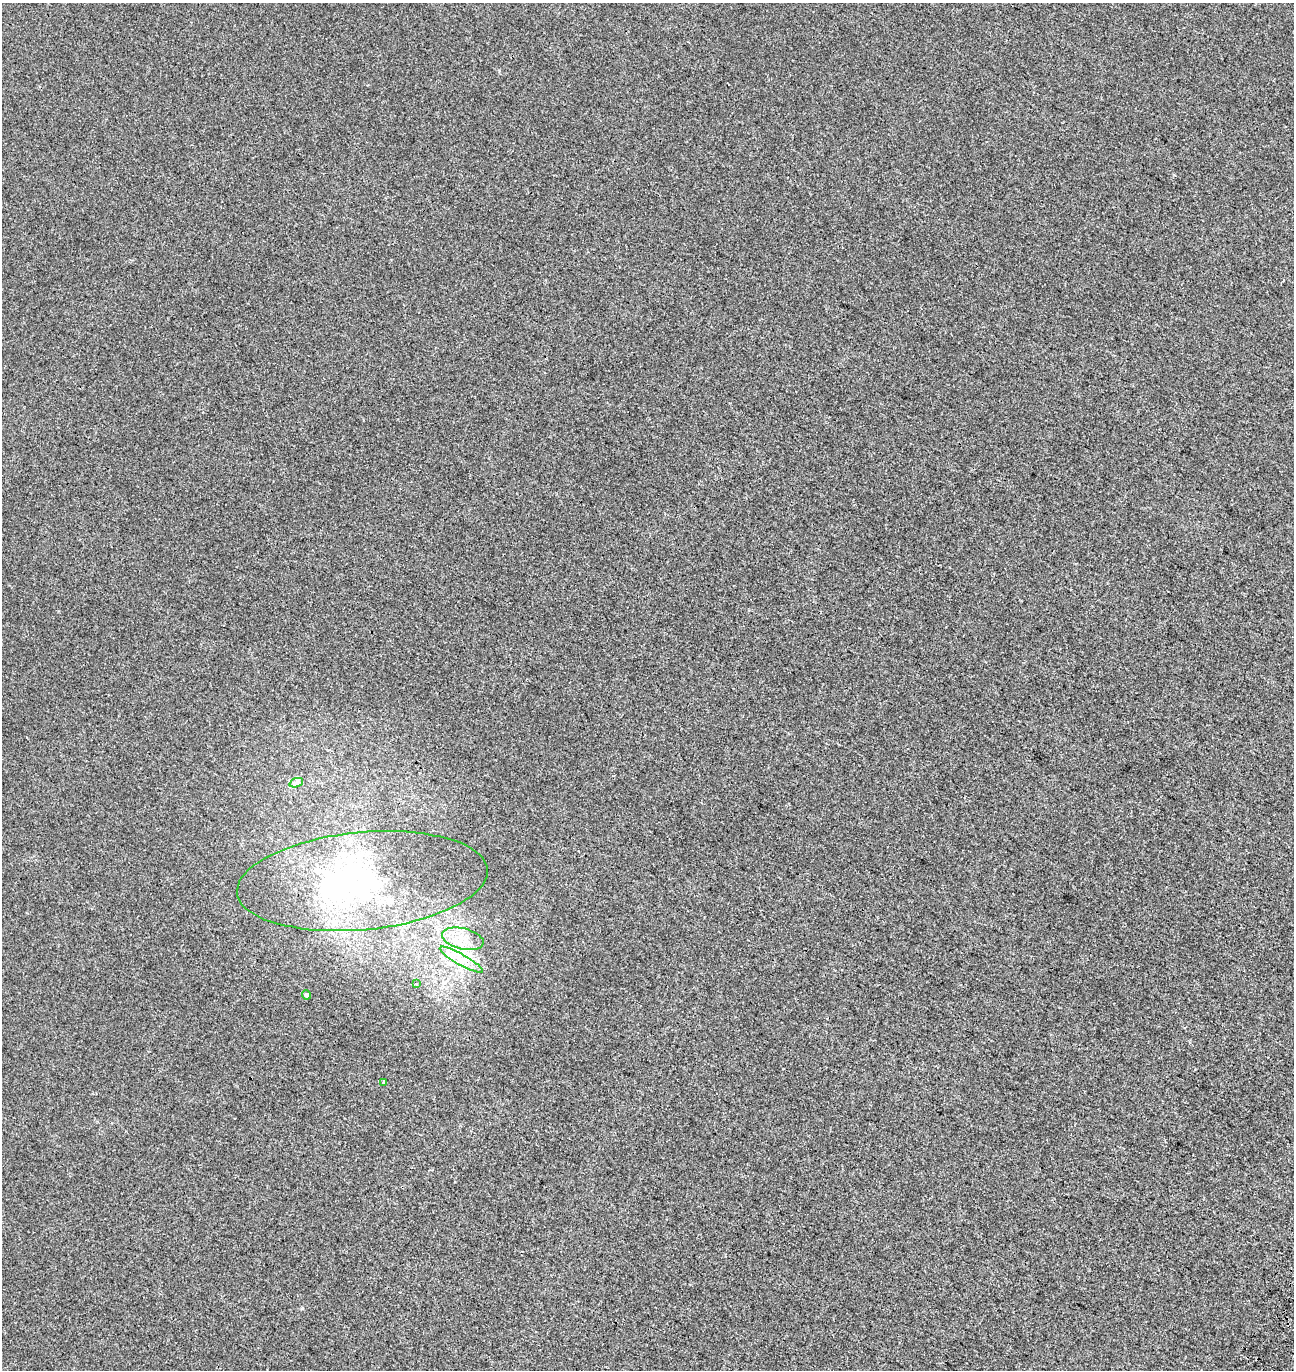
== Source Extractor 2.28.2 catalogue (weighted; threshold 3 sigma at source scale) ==
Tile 6 of 4 x 4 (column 2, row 2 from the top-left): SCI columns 1619-2910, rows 2882-4249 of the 5884 x 5755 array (HDU 1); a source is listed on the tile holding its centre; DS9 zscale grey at full resolution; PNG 1296 x 1372 px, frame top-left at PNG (2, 3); each listed source drawn as its Kron ellipse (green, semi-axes under 4 px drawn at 4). Shown black and unused: <1% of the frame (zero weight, under 3 of 4 exposures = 9% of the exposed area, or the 3 px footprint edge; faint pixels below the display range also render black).
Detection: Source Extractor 2.28.2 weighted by HDU 2 'WHT'; one run over the whole footprint, this tile lists its part. Background 8.24e-04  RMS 0.0037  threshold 0.0166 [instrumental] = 3 sigma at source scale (4.5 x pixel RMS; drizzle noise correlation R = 1.50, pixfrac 1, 0.0396/0.0396 arcsec/px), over >= 5 px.
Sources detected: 10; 2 inside a brighter object's white glare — neither listed nor drawn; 1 inside a brighter listed object's ellipse — not listed separately; the other 7 listed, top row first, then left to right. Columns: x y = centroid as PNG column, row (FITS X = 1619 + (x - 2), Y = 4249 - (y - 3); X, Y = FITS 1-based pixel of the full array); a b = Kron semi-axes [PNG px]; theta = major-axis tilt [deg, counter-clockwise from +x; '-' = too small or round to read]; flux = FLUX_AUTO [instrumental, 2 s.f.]
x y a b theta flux
296 783 7 4 18 0.83
362 881 126 48 5 68
463 939 21 10 -14 5.5
461 960 24 5 -29 3.9
416 984 3 3 - 0.96
306 995 5 4 - 0.92
384 1082 3 3 - 0.54